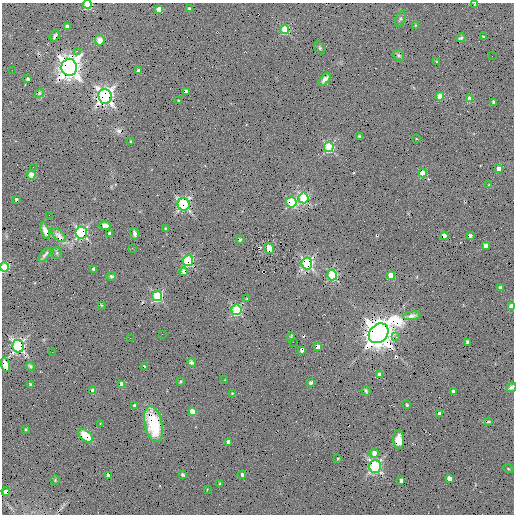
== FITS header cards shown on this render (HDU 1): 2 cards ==
NAXIS1  =                  512 /
NAXIS2  =                  512 /

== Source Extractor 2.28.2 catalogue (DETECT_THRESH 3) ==
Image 512 x 512 px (HDU 1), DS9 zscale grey, 1 PNG px = 1 image px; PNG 516 x 516 px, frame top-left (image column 1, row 512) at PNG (2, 3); each listed source drawn as its Kron ellipse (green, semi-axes under 4 px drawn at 4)
Background 108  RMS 20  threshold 59.5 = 3 sigma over >= 5 px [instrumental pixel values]
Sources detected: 124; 1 with non-positive FLUX_AUTO (blend fragments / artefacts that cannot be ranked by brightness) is neither listed nor drawn; the other 123 listed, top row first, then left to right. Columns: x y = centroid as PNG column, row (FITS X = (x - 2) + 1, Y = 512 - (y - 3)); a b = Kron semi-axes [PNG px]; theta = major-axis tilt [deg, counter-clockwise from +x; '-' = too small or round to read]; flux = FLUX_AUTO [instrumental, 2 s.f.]
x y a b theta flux
87 4 4 4 - 5.6e+04
475 4 3 2 - 9.4e+02
159 9 4 4 - 1.7e+04
190 9 3 3 - 4.2e+03
400 19 8 4 67 2.9e+03
415 25 3 2 - 8.5e+02
67 26 4 3 - 3.6e+03
285 29 4 4 - 5.5e+04
55 36 6 3 57 2.3e+03
483 37 3 3 - 1.7e+03
461 38 4 3 - 2.3e+03
100 40 5 5 - 7.9e+03
320 48 7 4 -61 2.1e+03
77 51 2 2 - 1.4e+06
398 55 6 5 - 9.3e+02
492 56 2 2 - 1.4e+06
437 62 3 3 - 1.7e+03
69 67 8 8 - 1.2e+06
12 70 2 2 - 1.4e+06
139 71 4 3 - 6.8e+03
28 79 3 3 - 3.2e+03
325 79 7 4 49 4.2e+03
186 92 4 3 - 5.7e+03
39 93 5 4 - 1.1e+03
105 96 7 7 - 4.9e+05
440 96 4 4 - 2.7e+04
470 99 4 4 - 1.9e+04
178 101 3 3 - 1.5e+03
494 102 3 3 - 3.2e+03
359 136 3 2 - 1.4e+03
416 139 3 2 - 9.3e+02
131 141 4 3 - 1.8e+03
329 147 5 5 - 9.9e+04
33 167 2 2 - 1.4e+06
499 169 4 4 - 1.6e+04
422 173 4 3 - 2.6e+04
31 175 4 4 - 2.3e+04
489 185 3 3 - 1.3e+03
303 198 5 5 - 1.2e+05
16 199 3 3 - 1.1e+03
291 202 5 5 - 9.2e+04
184 204 6 6 - 1.9e+05
49 215 2 2 - 1.4e+06
105 225 5 4 - 8.6e+03
166 229 3 3 - 2.7e+03
45 231 8 4 -73 4.6e+03
81 233 6 5 - 1.7e+05
110 234 3 3 - 5.9e+03
134 234 6 3 -78 2.6e+03
59 235 9 4 -42 4.5e+03
444 236 4 3 - 1.7e+04
470 236 3 3 - 3.3e+03
240 240 3 2 - 1.2e+03
485 246 4 3 - 1.0e+04
132 248 2 2 - 1.4e+06
269 248 5 5 - 2.5e+04
57 253 5 5 - 1.0e+03
45 255 8 2 52 2.0e+03
188 261 5 5 - 1.1e+05
307 263 6 5 - 1.9e+05
5 267 5 4 - 5.8e+04
94 269 4 3 - 6.0e+03
183 272 4 3 - 4.4e+03
332 275 5 5 - 1.0e+05
391 275 4 4 - 3.4e+04
111 276 4 4 - 1.2e+03
500 288 4 3 - 4.0e+03
157 296 5 4 - 1.1e+05
247 299 3 3 - 1.5e+03
101 305 3 2 - 7.5e+02
511 307 4 3 - 2.0e+04
236 310 5 5 - 1.2e+05
412 316 8 4 8 2.9e+03
379 333 11 8 44 2.3e+06
162 334 2 2 - 1.4e+06
291 337 5 2 - 1.6e+03
396 337 2 2 - 1.4e+06
130 338 2 2 - 1.4e+06
293 342 2 2 - 1.4e+06
468 342 3 3 - 5.0e+03
18 346 6 5 - 2.8e+05
318 347 4 3 - 1.0e+04
301 350 3 3 - 3.4e+03
52 352 2 2 - 1.4e+06
191 362 4 4 - 3.1e+03
5 365 7 4 -73 1.2e+04
30 366 4 3 - 2.3e+03
145 367 3 3 - 2.3e+03
380 375 4 3 - 1.4e+04
224 380 3 2 - 8.2e+02
181 382 3 3 - 2.0e+03
311 383 4 3 - 2.7e+03
30 384 3 3 - 2.3e+03
122 384 4 3 - 8.5e+03
511 387 5 4 - 3.6e+03
93 391 4 3 - 9.0e+03
366 391 4 2 - 2.1e+03
453 392 4 3 - 7.7e+03
232 393 3 3 - 1.5e+03
135 405 4 4 - 3.5e+03
407 405 3 3 - 2.5e+03
192 411 4 4 - 1.8e+04
439 414 3 3 - 6.4e+03
489 421 3 2 - 1.8e+02
100 423 3 3 - 8.5e+02
153 424 18 9 -78 5.1e+04
26 429 3 2 - 1.7e+03
86 436 8 5 -42 3.1e+04
399 440 9 5 -88 1.7e+04
228 442 4 3 - 3.8e+03
374 453 5 4 - 9.1e+03
338 459 3 2 - 1.8e+03
375 466 6 5 - 2.2e+05
508 468 5 3 - 1.2e+03
108 475 4 3 - 4.0e+03
183 475 3 3 - 2.5e+03
242 475 4 2 - 2.5e+03
449 478 4 4 - 1.0e+04
55 480 5 4 - 1.5e+03
401 480 4 3 - 5.7e+03
219 483 3 2 - 1.5e+03
207 489 2 2 - 7.2e+02
6 492 4 3 - 1.0e+04
At the frame edge (FLAGS 8, measured only in part): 5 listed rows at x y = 87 4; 475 4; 5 267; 511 307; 511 387
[1 non-positive-flux detection neither listed nor drawn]